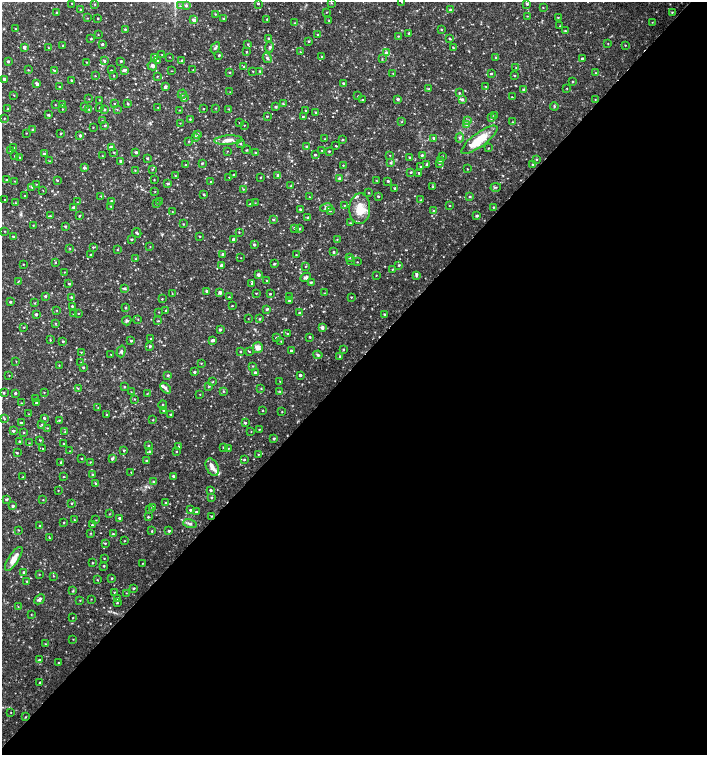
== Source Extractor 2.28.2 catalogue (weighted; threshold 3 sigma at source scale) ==
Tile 12 of 4 x 4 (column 4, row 3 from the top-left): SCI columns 4454-5862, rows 1507-3012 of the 6023 x 6029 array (HDU 1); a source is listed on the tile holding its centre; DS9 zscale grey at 2 x 2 block average (1 PNG px = mean of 2 x 2 image px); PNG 709 x 757 px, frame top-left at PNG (2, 2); each listed source drawn as its Kron ellipse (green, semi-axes under 4 px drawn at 4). Shown black and unused: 52% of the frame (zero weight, under 2 of 3 exposures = <1% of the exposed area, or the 3 px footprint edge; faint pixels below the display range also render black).
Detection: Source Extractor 2.28.2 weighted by HDU 2 'WHT'; one run over the whole footprint, this tile lists its part. Background 0.0335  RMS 0.0037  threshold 0.0167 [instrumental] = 3 sigma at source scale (4.5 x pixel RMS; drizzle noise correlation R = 1.50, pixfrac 1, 0.0396/0.0396 arcsec/px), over >= 5 px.
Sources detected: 536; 3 cosmic-ray / hot-pixel residue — neither listed nor drawn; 9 inside a brighter listed object's ellipse — not listed separately; of the other 524, all 500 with FLUX_AUTO >= 0.313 (the completeness limit of this list) listed and drawn (24 fainter detections not listed), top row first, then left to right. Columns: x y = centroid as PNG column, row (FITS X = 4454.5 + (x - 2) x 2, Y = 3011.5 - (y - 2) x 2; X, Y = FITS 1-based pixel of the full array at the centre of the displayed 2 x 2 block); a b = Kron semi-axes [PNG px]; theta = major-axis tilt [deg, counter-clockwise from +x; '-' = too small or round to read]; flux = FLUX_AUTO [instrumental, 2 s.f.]
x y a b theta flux
402 2 2 2 - 0.76
72 3 2 2 - 0.46
331 3 3 2 - 0.57
95 4 2 2 - 0.68
258 4 2 2 - 0.99
527 4 3 3 - 1.7
186 5 3 3 - 1.7
180 6 3 2 - 0.72
543 8 3 2 - 0.4
80 9 3 2 - 0.63
451 10 3 3 - 2.3
56 12 2 2 - 0.52
327 12 2 2 - 0.32
672 12 3 2 - 0.74
215 14 3 2 - 0.62
527 16 2 2 - 0.41
558 17 3 2 - 0.43
87 18 2 2 - 0.39
98 19 2 2 - 0.63
224 19 2 2 - 1
267 19 2 2 - 0.54
194 20 4 3 - 2
329 21 2 2 - 0.42
652 22 2 2 - 0.33
295 23 3 2 - 0.57
560 26 3 2 - 0.42
16 29 2 2 - 0.37
125 29 3 2 - 0.76
442 30 2 2 - 0.66
565 31 3 2 - 0.73
409 33 2 2 - 0.93
318 34 2 2 - 0.56
98 35 2 2 - 0.36
398 36 2 2 - 0.42
269 38 2 2 - 0.9
449 38 4 2 - 0.69
91 39 2 2 - 0.88
309 41 3 3 - 0.83
102 44 2 2 - 1.2
248 44 3 2 - 0.71
608 44 2 2 - 0.42
63 45 2 2 - 0.64
625 45 2 2 - 0.45
24 47 3 2 - 2.6
269 47 5 3 - 1.3
453 47 2 2 - 0.67
48 48 3 2 - 0.41
215 48 6 2 60 1.4
247 52 3 2 - 0.57
300 52 2 2 - 0.42
386 53 3 3 - 2.2
162 55 2 2 - 0.52
219 55 2 2 - 1.3
322 56 3 2 - 0.45
169 57 2 2 - 0.32
496 57 3 3 - 0.85
155 58 4 3 - 1.2
267 58 5 3 - 1.7
582 58 3 2 - 0.97
382 59 3 2 - 0.5
8 61 2 2 - 1.2
105 61 3 2 - 1.1
121 61 2 2 - 1
158 61 3 3 - 1.4
182 61 3 2 - 1.9
86 62 2 2 - 0.46
152 66 5 4 - 2
244 67 3 2 - 0.75
516 67 2 2 - 0.38
28 70 3 2 - 0.42
111 70 2 2 - 0.4
124 70 4 2 - 2.3
193 70 2 2 - 0.39
54 71 3 3 - 0.98
172 71 2 2 - 0.34
253 71 2 2 - 0.45
260 71 2 2 - 0.83
230 72 2 2 - 0.72
393 73 2 2 - 0.35
595 73 2 2 - 0.39
491 74 2 2 - 1
114 75 2 2 - 0.42
514 75 2 2 - 0.58
95 76 2 2 - 0.43
157 76 2 2 - 0.47
4 79 3 3 - 1.7
71 81 3 3 - 0.93
572 82 2 2 - 0.66
344 83 2 2 - 1.3
37 84 4 2 - 2.7
59 87 2 2 - 0.5
165 87 3 2 - 2.2
486 87 2 2 - 0.55
567 88 2 2 - 0.4
429 89 3 2 - 0.67
523 89 3 2 - 0.94
230 92 2 2 - 0.41
459 93 3 2 - 0.78
182 94 5 3 - 1.5
14 95 3 2 - 0.44
358 96 2 2 - 0.39
512 97 2 2 - 0.46
184 98 3 2 - 0.82
89 99 2 2 - 0.35
398 99 2 2 - 2
462 99 4 3 - 2.4
595 99 2 2 - 0.46
100 100 3 2 - 0.41
363 100 2 2 - 0.6
114 104 2 2 - 0.47
128 104 2 2 - 0.92
283 104 3 2 - 0.66
55 105 2 2 - 0.38
62 105 2 2 - 1.1
84 106 3 2 - 0.75
554 106 4 3 - 0.83
100 107 2 2 - 0.71
158 107 2 2 - 0.45
276 107 2 2 - 1.4
216 108 3 2 - 0.42
8 109 2 2 - 0.72
62 109 2 2 - 0.57
89 109 2 2 - 0.44
104 109 3 2 - 1.2
117 109 3 2 - 0.55
203 109 2 2 - 1.2
229 109 2 2 - 0.5
179 110 2 2 - 0.39
306 111 2 2 - 0.92
316 112 2 2 - 0.98
49 115 3 2 - 1.1
494 115 4 3 - 0.79
267 116 2 2 - 0.78
303 117 2 2 - 0.78
4 118 3 2 - 0.37
491 118 3 3 - 0.9
190 119 2 2 - 0.71
468 120 3 3 - 0.94
102 121 2 2 - 0.41
402 122 2 2 - 0.4
513 122 2 2 - 0.61
180 123 2 2 - 0.38
239 123 2 2 - 0.48
244 125 2 2 - 0.36
467 125 4 3 - 1.5
105 126 3 3 - 0.93
93 127 2 2 - 0.46
33 130 2 2 - 1.3
26 133 2 2 - 0.38
61 133 2 2 - 0.61
198 134 3 3 - 1.1
80 136 3 2 - 1.7
195 137 3 3 - 1.9
434 138 3 3 - 1.2
460 138 5 3 - 1.2
325 139 2 2 - 0.44
228 140 14 4 4 5.4
342 140 3 2 - 0.69
479 140 22 7 36 22
189 141 3 2 - 0.61
240 144 3 3 - 0.89
336 146 3 2 - 0.67
111 147 3 2 - 2.7
306 147 3 2 - 0.7
14 148 2 2 - 1.1
489 148 2 2 - 0.42
246 150 4 2 - 0.58
11 151 2 2 - 0.45
227 151 2 2 - 0.37
322 151 2 2 - 0.37
329 151 2 2 - 0.82
114 152 3 3 - 0.69
136 152 2 2 - 1.6
255 152 3 2 - 0.74
44 154 3 3 - 1.6
315 155 2 2 - 0.91
390 155 2 2 - 0.35
422 155 2 2 - 1.1
15 156 3 2 - 0.39
102 156 3 2 - 0.38
442 156 3 2 - 0.36
20 157 2 2 - 0.49
410 157 2 2 - 0.88
147 158 2 2 - 1.3
440 160 2 2 - 1.7
537 160 3 3 - 0.59
50 161 2 2 - 0.38
121 161 2 2 - 1.6
202 163 3 3 - 0.82
391 163 3 3 - 1.4
427 164 2 2 - 1.2
439 164 2 2 - 0.58
186 165 3 2 - 0.58
343 165 2 2 - 0.51
533 165 2 2 - 0.9
421 167 2 2 - 0.53
84 168 3 2 - 1.6
152 169 3 2 - 0.57
467 169 2 2 - 0.51
135 170 2 2 - 0.46
411 172 3 3 - 0.66
419 173 3 2 - 1.2
175 175 2 2 - 0.37
234 175 2 2 - 0.67
278 175 4 3 - 1.6
229 177 2 2 - 0.36
260 177 2 2 - 0.49
339 178 3 2 - 1.7
7 180 2 2 - 1.5
57 180 3 2 - 0.69
154 180 2 2 - 0.53
376 180 3 2 - 0.34
15 181 2 2 - 0.42
388 181 2 2 - 1.4
211 182 2 2 - 0.58
36 184 2 2 - 0.45
168 184 3 3 - 1.5
291 186 4 3 - 1.1
32 187 3 2 - 0.71
433 187 3 2 - 0.53
496 187 5 2 - 0.95
395 188 2 2 - 1
243 189 3 2 - 0.52
43 190 2 2 - 0.33
155 192 2 2 - 0.39
369 193 2 2 - 0.51
204 195 3 2 - 0.9
25 196 2 2 - 0.57
101 196 3 3 - 0.63
378 196 2 2 - 1.1
309 197 2 2 - 0.41
470 197 3 2 - 0.7
5 200 2 2 - 0.71
420 200 3 2 - 0.56
112 201 2 2 - 1.6
77 202 2 2 - 0.47
160 202 3 3 - 0.88
15 203 3 2 - 0.64
255 203 2 2 - 0.32
156 204 2 2 - 0.48
250 204 3 2 - 1.1
344 205 2 2 - 0.54
111 206 2 2 - 0.58
449 206 2 2 - 0.44
74 207 3 3 - 2.6
493 207 2 2 - 0.69
326 208 6 4 12 2.1
300 209 2 2 - 1.4
360 209 15 10 86 13
330 210 3 3 - 1.2
433 210 2 2 - 0.44
172 211 2 2 - 0.32
50 216 4 2 - 0.76
79 216 2 2 - 0.73
477 216 3 2 - 1.5
308 217 3 2 - 0.86
273 219 3 3 - 0.97
350 223 2 2 - 0.61
183 224 2 2 - 0.67
33 225 3 2 - 0.37
65 226 2 2 - 0.94
294 228 2 2 - 0.64
299 229 2 2 - 1.1
4 231 2 2 - 0.39
239 232 3 2 - 0.49
137 233 5 2 - 1.3
13 236 2 2 - 0.84
200 237 2 2 - 0.49
131 239 2 2 - 1.1
233 239 3 2 - 1.8
337 239 2 2 - 0.44
254 245 2 2 - 1.2
93 247 3 3 - 0.79
150 247 2 2 - 0.35
70 248 2 2 - 0.51
117 250 2 2 - 0.52
333 252 3 3 - 0.99
223 254 3 3 - 1.3
90 255 2 2 - 0.67
296 255 2 2 - 0.49
349 257 3 3 - 1.1
241 258 2 2 - 0.31
136 259 2 2 - 0.46
350 260 2 2 - 0.51
357 262 2 2 - 0.39
55 263 2 2 - 0.53
23 264 2 2 - 0.43
274 264 4 2 - 0.83
221 265 4 3 - 2.8
399 265 3 2 - 0.91
305 266 2 2 - 0.44
392 269 2 2 - 0.58
64 272 2 2 - 0.39
258 275 3 3 - 2.9
376 275 3 2 - 0.39
416 276 3 3 - 1.1
306 277 5 4 - 2.1
18 281 4 2 - 0.69
267 281 2 2 - 0.77
311 282 3 2 - 1
252 283 3 3 - 1.4
69 284 3 2 - 0.79
124 288 3 3 - 1.5
207 291 2 2 - 1.8
220 292 3 2 - 3.2
256 293 2 2 - 0.47
324 293 2 2 - 0.34
172 294 2 2 - 0.42
270 294 2 2 - 0.86
45 296 3 2 - 1.3
289 296 2 2 - 0.4
71 297 3 2 - 0.79
229 297 2 2 - 0.57
351 297 2 2 - 0.54
162 299 2 2 - 0.59
289 301 3 2 - 1.4
10 302 3 2 - 0.85
35 303 3 2 - 0.58
72 306 3 2 - 1
232 306 2 2 - 0.59
126 308 2 2 - 1
267 309 3 3 - 1.4
57 311 2 2 - 0.33
165 311 2 2 - 0.55
159 312 2 2 - 0.41
79 313 3 2 - 0.37
299 313 2 2 - 1.1
36 314 2 2 - 1.9
74 314 2 2 - 0.95
385 314 2 2 - 1.1
138 319 2 2 - 0.44
248 319 2 2 - 0.34
260 319 2 2 - 0.78
127 321 5 4 - 1.4
158 321 3 2 - 0.71
55 323 3 2 - 0.55
24 327 2 2 - 0.56
322 328 3 2 - 4.1
220 329 3 3 - 1.7
287 334 3 3 - 0.81
310 337 3 2 - 0.9
151 338 2 2 - 0.39
276 338 3 2 - 0.98
50 340 3 2 - 0.51
212 340 3 2 - 2.9
63 341 2 2 - 1
131 341 2 2 - 1.2
281 341 2 2 - 0.42
150 346 3 2 - 1.6
258 347 5 5 - 5.6
343 349 2 2 - 1
121 351 6 4 74 1.9
291 351 2 2 - 1.8
81 352 2 2 - 0.52
240 352 2 2 - 0.71
249 352 3 2 - 0.55
111 354 2 2 - 0.33
318 355 4 3 - 1.5
340 356 2 2 - 1.4
16 361 2 2 - 0.35
81 363 2 2 - 0.38
201 363 2 2 - 0.46
59 365 2 2 - 0.49
253 366 2 2 - 0.58
83 367 2 2 - 1
195 372 2 2 - 1.7
255 372 2 2 - 1.8
9 375 2 2 - 0.38
168 375 2 2 - 1.1
300 375 2 2 - 2.4
280 381 2 2 - 0.43
213 382 3 2 - 0.5
209 386 3 3 - 0.67
124 387 2 2 - 0.72
78 388 3 2 - 0.53
165 388 6 3 -47 2.1
261 388 2 2 - 0.5
224 391 3 3 - 0.79
280 391 3 3 - 0.69
44 392 3 2 - 0.39
131 392 2 2 - 0.39
4 393 3 3 - 1.2
15 393 2 2 - 1.3
147 394 3 2 - 0.53
200 394 2 2 - 0.42
36 399 3 2 - 0.8
134 399 2 2 - 0.57
21 403 2 2 - 0.41
36 403 2 2 - 1.2
163 405 5 2 - 0.91
98 408 2 2 - 0.36
163 410 3 2 - 0.76
263 411 2 2 - 0.6
282 412 2 2 - 0.4
29 414 2 2 - 0.33
107 415 2 2 - 0.76
171 415 2 2 - 1.3
44 418 2 2 - 1.1
4 419 3 2 - 0.66
59 420 3 2 - 0.83
153 420 2 2 - 0.55
21 422 3 2 - 0.87
245 423 2 2 - 1
42 424 3 2 - 0.61
47 428 3 2 - 0.44
259 429 2 2 - 0.6
13 431 2 2 - 1.6
65 432 2 2 - 0.49
251 432 2 2 - 0.34
24 433 2 2 - 0.56
274 439 2 2 - 1.6
40 440 2 2 - 0.8
19 441 2 2 - 0.88
29 443 2 2 - 0.4
64 444 2 2 - 0.91
148 446 3 3 - 0.81
179 446 2 2 - 0.48
224 447 3 2 - 1
43 448 2 2 - 0.35
228 448 2 2 - 0.4
124 450 2 2 - 1.3
70 451 2 2 - 0.34
176 451 2 2 - 0.53
150 452 3 3 - 1.1
17 453 2 2 - 0.71
258 454 3 3 - 0.6
81 458 2 2 - 0.58
112 458 3 3 - 1.9
244 460 3 2 - 0.92
147 461 3 2 - 1.2
61 462 3 2 - 0.86
90 462 3 2 - 0.53
212 467 9 6 -62 5.1
131 472 2 2 - 1
92 475 2 2 - 0.89
173 476 3 2 - 1.4
23 477 2 2 - 0.53
63 477 2 2 - 0.5
154 482 3 3 - 1.6
96 483 3 3 - 1
58 490 2 2 - 0.42
210 490 2 2 - 1.1
212 497 2 2 - 0.87
6 499 3 2 - 1.4
43 500 2 2 - 0.53
72 503 2 2 - 0.76
166 503 2 2 - 0.82
13 506 2 2 - 1.9
152 507 3 3 - 1.5
150 509 2 2 - 0.77
190 510 2 2 - 1.2
196 512 2 2 - 1.1
109 514 2 2 - 0.45
211 516 2 2 - 0.47
148 517 3 2 - 0.78
120 518 2 2 - 1.9
74 520 2 2 - 0.41
96 520 2 2 - 0.41
64 522 2 2 - 0.68
190 524 7 4 -12 2.3
92 525 2 2 - 0.83
40 526 2 2 - 0.78
18 530 2 2 - 0.51
152 531 2 2 - 0.68
169 531 2 2 - 1.3
91 533 3 2 - 0.5
113 534 3 2 - 0.74
49 538 2 2 - 0.41
124 541 2 2 - 0.52
105 543 2 2 - 0.66
104 558 2 2 - 0.44
14 559 14 5 57 8.9
92 563 2 2 - 0.58
142 563 2 2 - 0.37
104 566 2 2 - 0.72
24 572 2 2 - 1.3
39 574 2 2 - 0.44
54 576 2 2 - 0.42
112 578 2 2 - 0.87
97 580 2 2 - 0.51
27 581 2 2 - 0.77
134 588 2 2 - 1.2
73 591 2 2 - 0.8
114 592 2 2 - 0.56
126 593 2 2 - 0.31
117 598 2 2 - 1
39 599 6 3 42 3.3
91 599 2 2 - 0.34
80 600 2 2 - 0.48
117 603 2 2 - 0.48
18 607 3 2 - 0.46
31 614 2 2 - 0.41
73 618 2 2 - 0.46
73 639 2 2 - 0.34
45 644 2 2 - 0.36
39 660 3 3 - 1.3
59 662 2 2 - 0.43
40 682 3 2 - 0.77
11 713 2 2 - 0.37
25 717 2 2 - 0.57
Isophote crosses this tile's border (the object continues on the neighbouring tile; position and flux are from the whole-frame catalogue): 1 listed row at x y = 402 2
Diffuse or blended objects may show on this block-average render without a row.